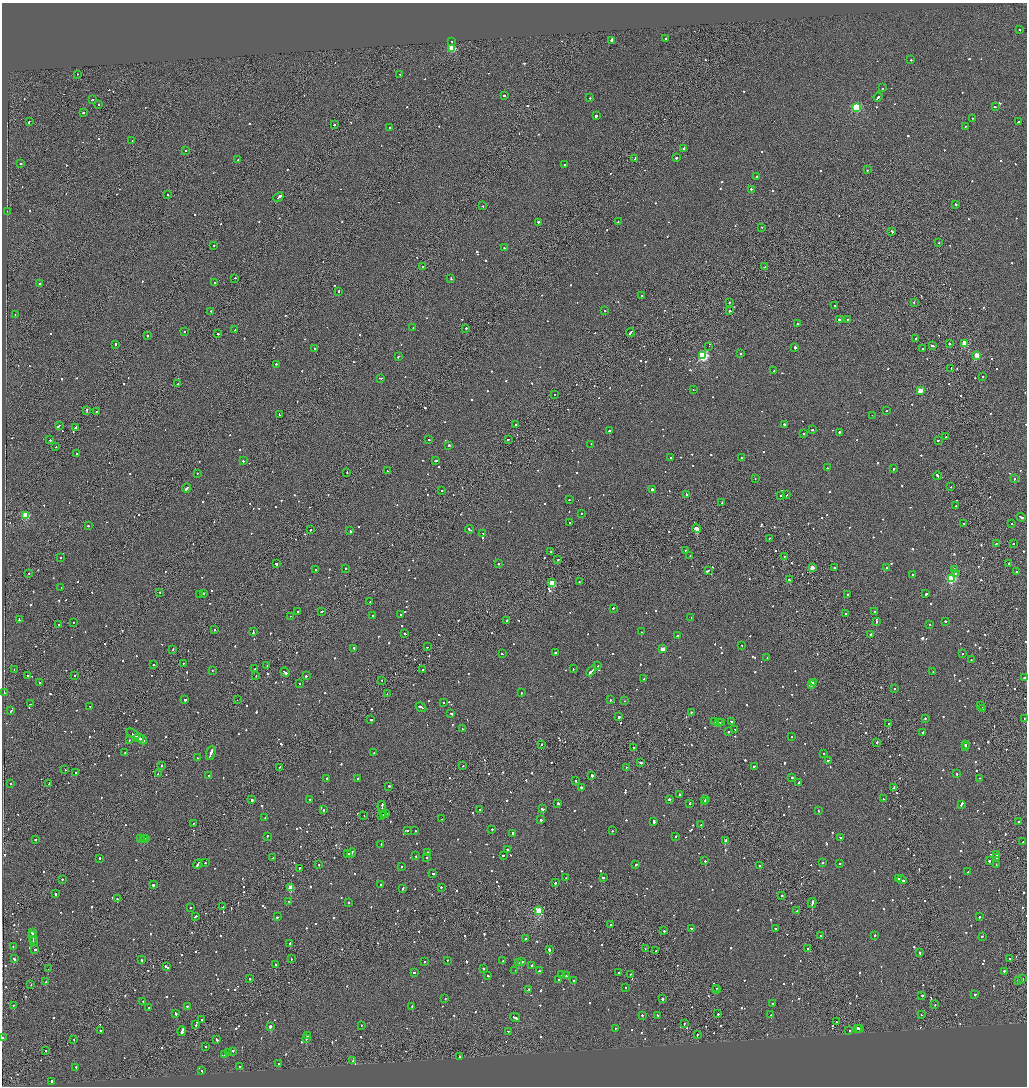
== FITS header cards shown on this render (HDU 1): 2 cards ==
NAXIS1  =                 2050
NAXIS2  =                 2168

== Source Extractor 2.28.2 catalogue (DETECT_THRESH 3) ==
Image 2050 x 2168 px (HDU 1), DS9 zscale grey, zoomed out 1/2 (1 PNG px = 2 x 2 image px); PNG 1029 x 1088 px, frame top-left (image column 2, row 2167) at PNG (2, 3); each listed source drawn as its Kron ellipse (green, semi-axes under 4 px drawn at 4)
Background -0.0813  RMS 0.063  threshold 0.189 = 3 sigma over >= 5 px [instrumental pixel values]
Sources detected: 1338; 51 cannot appear on this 1/2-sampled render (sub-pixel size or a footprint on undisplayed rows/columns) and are neither listed nor drawn; of the other 1287, the 500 brightest by FLUX_AUTO listed and drawn (787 fainter detections omitted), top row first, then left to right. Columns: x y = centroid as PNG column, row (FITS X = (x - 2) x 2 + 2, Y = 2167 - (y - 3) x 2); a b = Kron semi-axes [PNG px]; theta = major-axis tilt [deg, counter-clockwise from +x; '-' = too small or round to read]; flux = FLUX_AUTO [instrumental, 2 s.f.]
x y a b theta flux
1019 30 2 1 - 86
666 38 2 2 - 180
612 40 2 2 - 91
452 41 2 2 - 110
452 48 3 3 - 590
911 60 2 2 - 140
78 74 2 2 - 110
400 74 2 2 - 87
882 88 2 2 - 130
504 95 2 2 - 100
878 97 4 2 - 360
590 98 2 2 - 100
92 100 2 2 - 530
98 104 2 2 - 210
856 107 3 3 - 1100
995 107 2 1 - 210
83 113 2 2 - 120
596 116 2 2 - 450
973 118 2 2 - 98
29 121 2 2 - 720
1018 122 2 2 - 210
334 125 2 2 - 500
966 126 2 2 - 98
389 127 2 2 - 280
132 140 2 2 - 120
683 149 3 2 - 170
185 151 2 2 - 97
635 158 3 2 - 170
676 158 2 2 - 140
238 160 2 2 - 510
20 164 2 2 - 150
565 165 3 2 - 140
867 170 2 2 - 100
756 177 2 2 - 130
751 189 2 2 - 220
168 195 2 2 - 240
278 197 5 2 - 730
955 204 2 2 - 150
483 206 2 2 - 89
7 211 2 1 - 290
618 221 2 2 - 170
538 222 2 2 - 140
761 227 2 2 - 97
892 231 3 2 - 360
939 242 2 2 - 95
214 245 2 2 - 310
504 248 2 2 - 150
423 267 2 1 - 570
765 267 4 2 - 150
235 278 2 2 - 100
451 278 2 2 - 90
215 283 2 2 - 150
40 284 2 1 - 1100
339 291 2 2 - 250
641 296 2 2 - 190
729 302 2 2 - 420
914 302 2 2 - 150
835 306 2 2 - 110
604 310 2 2 - 120
211 311 2 2 - 91
730 311 2 2 - 140
15 315 2 2 - 89
848 319 2 2 - 140
839 320 3 2 - 240
798 324 2 1 - 150
413 327 2 2 - 150
466 328 2 2 - 360
235 329 2 2 - 95
184 331 2 2 - 160
630 332 4 2 - 360
218 334 2 2 - 350
147 336 2 1 - 410
916 338 2 2 - 660
949 343 2 2 - 230
965 343 3 3 - 410
115 344 3 2 - 160
933 345 3 2 - 280
709 346 2 1 - 87
795 347 2 2 - 1400
922 348 2 1 - 97
315 349 3 2 - 380
740 354 2 2 - 180
977 355 3 3 - 320
398 356 2 2 - 270
703 356 4 3 - 1700
276 364 2 2 - 180
951 368 2 1 - 88
774 371 2 2 - 86
982 377 2 2 - 120
380 378 3 1 - 140
178 384 2 2 - 130
693 389 2 2 - 92
920 391 3 3 - 320
554 394 2 2 - 90
87 410 4 1 - 200
886 411 2 2 - 140
96 412 2 2 - 150
279 414 2 2 - 110
872 415 2 2 - 140
515 424 2 2 - 140
785 424 2 2 - 270
59 425 3 1 - 510
75 428 2 2 - 960
813 430 2 2 - 300
609 431 2 2 - 490
839 432 2 2 - 180
804 434 2 2 - 350
946 437 2 1 - 92
50 439 3 2 - 230
508 439 3 1 - 110
429 440 2 2 - 110
938 440 2 2 - 100
591 444 2 2 - 180
449 445 2 2 - 330
56 447 2 1 - 92
77 454 2 1 - 110
670 458 2 2 - 210
741 458 2 2 - 120
436 460 3 2 - 120
243 461 2 2 - 210
827 468 2 2 - 95
893 469 2 2 - 190
387 471 2 2 - 100
347 472 2 2 - 140
197 473 2 2 - 120
937 476 4 2 - 350
755 478 2 1 - 120
1014 479 2 2 - 170
951 487 2 1 - 110
186 488 4 2 - 280
442 490 2 2 - 170
652 490 4 2 - 790
686 494 2 2 - 150
786 495 3 2 - 280
781 496 2 2 - 120
569 499 2 2 - 94
722 503 2 2 - 130
956 505 2 2 - 100
581 513 2 2 - 160
26 515 3 3 - 640
1021 517 5 2 - 280
570 522 2 2 - 85
964 523 2 1 - 84
1011 523 2 2 - 110
88 526 2 2 - 120
697 528 5 2 - 6200
469 529 4 2 - 230
311 530 3 2 - 120
350 531 2 2 - 130
483 533 2 2 - 100
770 538 2 2 - 100
1013 543 2 2 - 180
996 544 2 2 - 140
685 551 2 1 - 180
551 552 2 2 - 91
690 555 2 1 - 140
785 556 3 2 - 140
61 557 2 2 - 210
558 560 2 2 - 120
498 563 2 2 - 130
1009 563 2 2 - 410
276 564 2 2 - 540
812 567 3 2 - 190
834 567 2 2 - 190
887 567 2 2 - 98
346 568 2 2 - 180
954 569 2 2 - 110
315 570 2 2 - 85
708 571 3 2 - 440
1016 571 2 2 - 230
29 573 2 1 - 84
955 573 2 1 - 180
913 574 3 2 - 360
951 578 3 3 - 1300
789 580 2 2 - 170
579 582 2 1 - 88
552 583 3 3 - 580
61 588 2 1 - 110
160 592 2 2 - 86
203 593 2 2 - 310
847 594 2 2 - 99
926 594 3 2 - 150
200 595 2 1 - 250
370 602 2 1 - 300
613 608 2 2 - 190
322 611 2 1 - 120
297 612 2 2 - 86
875 612 4 2 - 200
845 614 2 2 - 150
401 615 3 2 - 160
290 616 2 1 - 94
373 616 2 2 - 630
691 618 2 2 - 460
19 620 3 2 - 210
507 620 2 2 - 370
876 621 2 2 - 150
945 621 2 2 - 150
73 622 2 2 - 86
929 624 2 2 - 100
59 625 2 2 - 86
215 630 2 2 - 160
253 632 4 2 - 280
642 632 2 1 - 170
405 634 2 2 - 120
870 634 2 2 - 140
678 636 3 2 - 110
742 645 2 2 - 98
427 647 2 2 - 88
354 648 3 2 - 95
173 649 2 2 - 97
663 649 3 2 - 210
555 652 2 2 - 240
962 653 2 2 - 140
502 654 3 2 - 200
767 658 2 2 - 86
971 660 2 1 - 150
183 663 2 2 - 100
153 665 2 2 - 100
267 666 2 2 - 160
598 666 2 2 - 400
14 669 2 1 - 130
255 669 2 2 - 120
573 669 2 2 - 85
212 670 2 2 - 96
423 670 2 2 - 240
591 671 6 2 47 420
933 671 2 1 - 170
285 672 5 2 - 380
28 675 2 2 - 100
75 676 2 1 - 140
256 676 2 1 - 110
306 676 2 2 - 130
1024 678 2 2 - 480
644 679 2 2 - 89
382 680 2 2 - 120
813 682 4 2 - 250
40 683 2 2 - 260
300 684 2 2 - 120
811 685 4 2 - 240
894 689 2 2 - 120
4 693 2 2 - 140
387 693 2 2 - 100
521 693 2 2 - 180
185 700 3 2 - 1900
237 700 2 1 - 87
610 700 2 2 - 100
625 701 2 1 - 190
443 702 2 1 - 110
30 704 2 2 - 110
981 705 2 1 - 180
90 706 2 2 - 110
421 707 6 2 -30 330
982 708 2 2 - 150
11 711 2 2 - 95
691 712 2 2 - 180
451 713 3 2 - 190
619 717 2 2 - 320
925 718 2 2 - 91
1024 718 2 1 - 86
371 719 2 2 - 140
715 722 3 1 - 160
719 722 3 2 - 150
721 722 3 1 - 190
731 722 3 2 - 180
888 723 2 2 - 480
462 729 2 2 - 190
735 729 2 2 - 130
728 732 2 2 - 83
923 732 2 2 - 130
133 734 7 2 -33 340
791 736 2 2 - 120
139 738 5 2 - 430
129 740 2 2 - 110
142 740 5 2 - 380
877 742 2 2 - 300
541 744 2 2 - 120
966 744 3 2 - 220
966 747 2 2 - 110
633 748 2 1 - 260
125 753 2 2 - 150
211 753 7 2 71 510
374 753 3 2 - 110
824 754 2 2 - 300
198 758 3 2 - 150
828 760 2 2 - 200
640 762 3 2 - 200
463 765 2 1 - 170
162 766 2 1 - 170
754 766 2 2 - 110
279 767 2 2 - 130
626 767 2 2 - 170
65 770 2 2 - 120
76 773 2 2 - 170
158 774 2 1 - 110
957 774 2 2 - 460
592 775 2 2 - 780
209 776 2 2 - 87
792 777 2 2 - 170
326 778 2 2 - 140
358 778 2 2 - 120
980 778 2 2 - 110
576 781 2 2 - 160
799 782 3 2 - 160
11 784 2 2 - 89
49 784 2 1 - 180
389 786 2 2 - 330
581 787 2 2 - 1100
894 787 4 2 - 230
679 795 2 2 - 130
883 798 2 1 - 88
310 799 3 2 - 200
669 799 2 2 - 450
252 800 2 2 - 1800
705 800 4 2 - 330
704 801 3 2 - 240
558 803 2 2 - 180
690 803 2 2 - 140
961 804 3 2 - 440
382 806 5 1 - 400
479 809 2 2 - 160
542 809 2 2 - 470
324 810 2 2 - 110
819 811 2 2 - 100
386 813 3 2 - 250
383 814 2 1 - 190
364 815 2 1 - 100
381 815 2 1 - 170
265 818 2 2 - 96
442 819 2 2 - 89
541 820 2 2 - 250
654 821 3 2 - 690
1018 822 3 2 - 120
193 823 2 2 - 170
701 825 2 2 - 120
492 829 2 2 - 180
407 830 2 2 - 100
415 830 2 2 - 110
612 831 2 2 - 110
513 833 3 2 - 220
267 836 2 2 - 420
676 836 2 2 - 250
840 837 2 2 - 97
144 838 3 1 - 180
146 838 3 2 - 230
35 839 2 2 - 510
140 839 3 2 - 250
726 840 2 2 - 120
1023 842 2 2 - 180
381 845 2 2 - 98
507 849 2 2 - 120
428 852 2 2 - 140
348 853 4 2 - 340
351 853 5 2 - 390
503 855 2 1 - 180
997 855 3 1 - 210
416 856 2 2 - 120
427 857 2 2 - 87
99 858 2 2 - 250
273 858 3 2 - 110
996 858 3 1 - 150
705 861 2 2 - 270
989 861 2 2 - 170
823 862 2 2 - 100
205 863 2 2 - 110
840 863 2 2 - 86
198 864 4 2 - 400
636 864 3 2 - 120
996 864 2 2 - 100
319 865 2 2 - 84
759 866 2 2 - 120
402 867 2 2 - 190
299 868 2 2 - 130
968 872 2 1 - 160
433 874 3 2 - 230
566 878 2 1 - 410
603 878 3 2 - 90
62 879 2 2 - 310
898 879 2 2 - 600
902 880 5 2 - 310
555 883 2 2 - 250
153 885 2 2 - 820
381 885 2 2 - 110
441 887 2 2 - 330
290 888 3 3 - 430
402 888 3 2 - 150
55 894 2 2 - 680
782 895 2 2 - 260
117 899 2 1 - 470
289 901 2 1 - 110
349 902 2 2 - 330
812 903 5 2 - 1300
190 907 2 2 - 170
223 907 2 1 - 730
539 911 3 3 - 1000
797 911 2 2 - 87
195 916 4 2 - 190
277 917 2 2 - 190
979 917 2 2 - 160
611 925 2 2 - 180
691 928 2 2 - 160
775 928 2 2 - 400
664 931 2 2 - 220
32 933 3 2 - 900
875 935 2 2 - 170
820 936 2 2 - 84
982 936 2 2 - 140
33 937 6 2 -81 630
526 939 2 2 - 150
33 942 2 1 - 200
290 943 2 2 - 120
13 946 2 2 - 120
645 948 2 1 - 160
807 948 2 1 - 120
35 949 2 2 - 350
549 949 2 2 - 960
656 950 2 1 - 190
920 953 2 2 - 140
14 959 2 2 - 290
291 959 2 2 - 150
1010 959 2 2 - 95
141 960 3 2 - 140
447 960 2 2 - 120
424 961 2 2 - 89
503 961 2 2 - 99
522 961 3 2 - 170
518 962 2 2 - 95
275 964 2 2 - 460
532 965 2 2 - 460
166 967 4 2 - 400
483 968 2 2 - 240
48 969 2 1 - 120
515 970 2 1 - 110
539 971 2 2 - 360
1004 971 2 2 - 180
414 972 2 2 - 190
619 972 2 2 - 450
562 974 4 2 - 630
630 974 2 2 - 140
488 975 2 2 - 150
566 976 2 2 - 210
250 979 2 2 - 93
1023 979 2 2 - 97
558 980 2 2 - 93
573 980 2 2 - 200
1018 980 2 2 - 190
46 982 2 2 - 850
31 985 2 1 - 160
626 987 2 2 - 98
716 988 2 1 - 100
529 990 2 2 - 96
716 990 2 2 - 150
974 994 2 2 - 190
922 995 2 2 - 240
445 999 2 2 - 87
662 999 2 1 - 2200
143 1001 2 2 - 84
773 1003 3 2 - 130
935 1004 2 1 - 110
13 1005 2 2 - 88
187 1006 2 2 - 320
412 1007 3 2 - 150
149 1008 2 2 - 190
176 1013 3 2 - 130
718 1014 2 2 - 260
642 1015 2 1 - 410
658 1015 2 2 - 90
771 1015 2 2 - 150
921 1015 2 1 - 270
515 1017 5 2 - 490
202 1020 2 2 - 100
836 1022 2 1 - 210
684 1024 3 2 - 120
196 1025 2 1 - 180
361 1025 2 2 - 85
270 1026 2 2 - 750
615 1028 2 2 - 84
857 1028 2 2 - 160
859 1028 2 2 - 180
100 1031 2 2 - 100
182 1031 4 2 - 1300
509 1031 2 2 - 94
849 1031 2 2 - 130
307 1035 2 2 - 180
697 1035 3 2 - 160
2 1037 2 2 - 190
306 1038 2 2 - 1100
74 1039 2 2 - 110
217 1039 3 2 - 190
206 1047 2 2 - 110
46 1050 2 1 - 100
233 1051 3 2 - 180
228 1053 2 2 - 100
225 1054 2 2 - 1100
459 1056 2 1 - 290
353 1061 2 2 - 220
278 1064 3 2 - 110
239 1066 2 2 - 92
76 1067 2 2 - 96
202 1071 2 2 - 93
52 1081 3 2 - 640
At the frame edge (FLAGS 8, measured only in part): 2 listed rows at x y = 1024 678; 2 1037
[787 fainter detections neither listed nor drawn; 51 sub-pixel or undisplayed-footprint detections neither listed nor drawn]